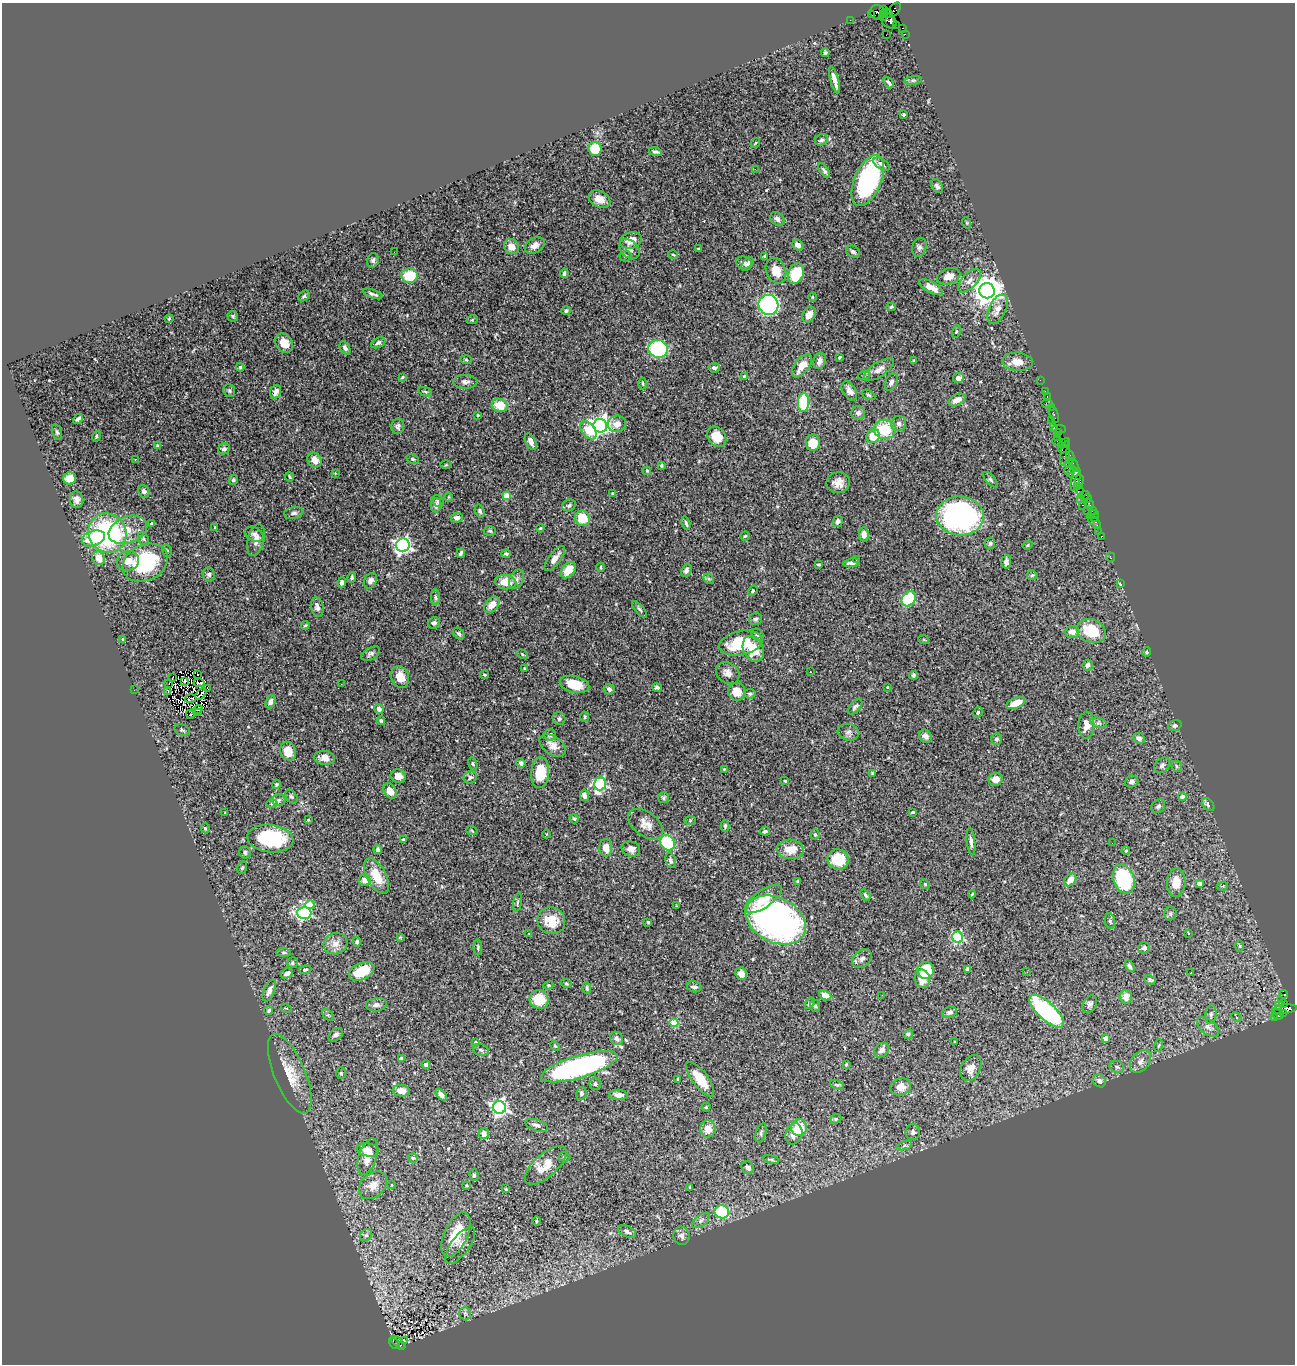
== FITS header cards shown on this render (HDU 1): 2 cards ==
NAXIS1  =                 1293
NAXIS2  =                 1362

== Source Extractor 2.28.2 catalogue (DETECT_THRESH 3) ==
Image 1293 x 1362 px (HDU 1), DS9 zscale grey, 1 PNG px = 1 image px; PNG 1297 x 1366 px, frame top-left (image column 1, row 1362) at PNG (2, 3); each listed source drawn as its Kron ellipse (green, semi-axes under 4 px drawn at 4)
Background 1.86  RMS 0.056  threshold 0.169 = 3 sigma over >= 5 px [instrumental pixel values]
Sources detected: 468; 1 with non-positive FLUX_AUTO (blend fragments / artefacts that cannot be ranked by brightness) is neither listed nor drawn; the other 467 listed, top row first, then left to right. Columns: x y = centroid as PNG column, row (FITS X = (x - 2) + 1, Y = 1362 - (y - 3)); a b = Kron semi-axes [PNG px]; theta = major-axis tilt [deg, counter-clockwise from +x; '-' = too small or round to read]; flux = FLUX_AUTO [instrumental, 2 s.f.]
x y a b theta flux
883 10 3 2 - 62
894 10 9 5 52 120
878 13 8 7 - 630
887 13 6 4 -8 440
871 15 3 2 - 140
883 16 5 4 - 330
850 20 2 2 - 24
889 21 9 6 -43 740
896 25 2 2 - 41
903 28 3 3 - 150
905 34 3 2 - 18
886 35 2 2 - 700
825 53 4 4 - 5.7
834 80 14 3 -75 23
913 80 8 4 8 7.4
889 83 6 3 -48 9.2
903 115 3 3 - 5.2
821 140 7 5 26 7.9
755 143 5 3 - 3.1
595 149 7 6 - 110
655 152 6 4 -13 8.4
882 164 9 5 -34 11
755 169 2 2 - 57
824 170 8 4 -57 9.7
868 180 27 13 67 460
937 186 7 5 -59 11
599 199 11 8 -27 36
777 219 8 6 -46 16
967 223 6 3 -71 3.8
631 240 11 8 19 38
798 245 6 5 - 17
535 246 11 7 32 23
511 247 8 7 - 41
919 247 9 7 75 12
629 249 11 8 -42 21
698 249 3 3 - 4.9
394 252 2 2 - 3
853 252 7 5 -28 9.7
673 255 4 3 - 3.1
625 256 6 5 - 7.9
765 256 3 2 - 3.4
373 260 7 6 - 9.7
744 263 8 6 -7 12
748 264 8 4 55 12
776 271 13 9 -67 53
564 273 5 3 - 8.8
796 273 11 7 67 140
409 276 8 7 - 110
949 276 12 8 16 36
969 281 14 7 46 23
931 287 13 5 -27 35
987 291 8 7 - 5300
373 294 10 3 -20 10
304 296 6 4 34 6.6
812 297 5 3 - 3.3
768 305 10 9 - 810
891 307 4 3 - 4.3
997 309 16 8 65 35
566 311 4 4 - 7.3
809 314 8 6 57 34
233 316 5 5 - 5.9
169 319 4 4 - 3.8
472 320 6 3 19 4
956 331 6 4 69 5.1
284 343 10 8 -57 47
378 343 7 5 25 11
345 348 7 4 -60 10
658 349 10 8 -12 390
839 357 4 2 - 4.7
466 360 6 4 -2 4.2
913 360 4 3 - 3.5
819 361 8 6 71 22
1017 362 15 9 -4 42
802 366 14 7 52 49
240 367 4 3 - 5.6
714 368 6 5 - 9.5
879 370 17 7 35 25
864 375 6 4 21 5.4
744 376 4 3 - 4.5
402 377 4 3 - 4.8
958 378 5 5 - 17
1040 380 2 2 - 28
465 382 12 7 -1 17
891 382 9 5 66 12
643 383 6 3 -89 4
229 391 6 5 - 7.2
849 391 10 6 -58 18
1045 391 2 2 - 44
276 392 7 5 67 20
425 392 7 3 -19 5.3
869 395 7 4 -27 5.8
1047 397 3 2 - 53
957 400 9 5 27 25
804 402 9 5 88 190
1047 403 6 2 0 210
500 405 8 6 -17 69
1051 407 2 2 - 46
858 413 7 7 - 14
478 415 3 3 - 5.9
1054 415 8 3 -72 130
78 419 5 3 - 9.7
1051 420 2 2 - 24
617 424 9 8 - 29
899 424 8 7 - 13
398 426 7 6 - 11
600 426 7 6 - 2000
1054 427 3 3 - 190
885 429 11 9 -1 130
1059 429 6 2 2 130
589 430 10 6 -53 99
57 432 8 5 -73 7.2
1059 433 3 2 - 35
96 436 5 3 - 5.4
873 436 7 6 - 58
717 437 11 8 -54 56
1057 437 2 2 - 120
1058 441 5 2 - 100
531 442 9 5 -65 22
813 443 8 7 - 66
1064 443 6 3 33 96
157 446 4 3 - 4
224 449 6 5 - 11
1063 449 5 3 - 210
1065 453 12 4 80 610
1070 457 6 4 -89 270
135 459 3 2 - 7.1
413 459 6 4 -27 5.3
314 460 8 6 -57 35
1069 464 4 2 - 99
446 465 6 4 1 3.8
661 465 4 4 - 6.1
1074 465 7 3 -66 310
1070 470 6 3 23 560
647 471 4 4 - 3.8
335 473 4 3 - 3.2
1073 473 7 3 11 110
289 477 5 3 - 4.1
69 478 6 6 - 52
1076 479 12 4 76 430
233 480 5 4 - 5.4
991 480 10 4 -47 7.5
1079 480 6 3 -86 240
838 483 11 10 - 33
1078 487 3 2 - 49
144 491 6 5 - 16
1081 491 3 2 - 66
612 493 4 3 - 3.7
1084 495 5 3 - 120
506 496 4 4 - 55
449 497 5 3 - 3.2
1087 498 4 3 - 67
1080 499 3 2 - 160
77 500 8 6 -82 18
438 501 7 5 -53 11
1089 504 5 3 - 130
436 505 7 5 89 20
569 505 7 5 27 8.7
1082 505 3 2 - 190
1088 510 2 2 - 75
480 511 7 4 -72 8.2
1092 511 2 2 - 92
294 513 10 6 11 12
1093 514 5 3 - 80
960 516 24 19 -5 780
457 518 6 5 - 12
582 518 8 7 - 99
1095 518 3 3 - 86
838 521 5 4 - 14
1094 521 8 3 -43 270
686 523 7 3 -73 6.9
151 524 4 4 - 7.5
215 527 4 3 - 4.1
540 528 4 3 - 4.1
128 530 20 13 21 73
490 531 6 5 - 5.8
1098 532 2 2 - 21
107 533 20 18 -59 550
254 534 10 7 -29 13
864 534 7 5 -90 25
745 536 5 4 - 4.8
1101 536 3 3 - 110
93 538 12 7 17 140
143 539 7 5 -70 6.2
256 540 16 8 76 30
990 543 5 5 - 6.6
403 545 7 6 - 1200
1028 545 5 3 - 3.9
167 551 6 5 - 6.5
461 553 5 3 - 8
506 554 4 3 - 5.8
1110 557 5 2 - 38
99 558 7 6 - 43
555 558 15 6 53 25
856 560 3 3 - 11
128 561 11 9 17 37
1006 562 7 4 84 13
145 563 23 18 25 300
852 563 8 3 10 13
818 565 3 2 - 4.6
601 567 4 3 - 4.1
568 570 9 6 50 58
686 570 7 5 64 13
209 574 7 6 - 8.7
1032 575 5 5 - 5.2
352 577 5 4 - 6.5
517 579 10 7 65 15
709 579 6 4 -43 6.4
370 581 8 6 62 16
342 582 5 4 - 12
506 582 11 7 -8 60
1120 584 3 2 - 3.3
753 591 5 4 - 4.3
436 597 8 4 -89 6.4
909 599 8 6 54 200
492 605 9 6 49 39
317 607 10 6 -78 16
639 609 10 4 -49 8
755 619 6 6 - 8.8
434 623 6 6 - 12
305 625 4 3 - 3.9
1091 631 15 11 -22 140
1072 632 7 6 - 23
459 634 6 5 - 6.7
757 635 7 5 -46 8.3
123 639 3 3 - 4.6
924 640 5 3 - 3.7
741 643 22 12 12 170
753 649 13 10 -64 98
1147 652 5 4 - 4.4
371 654 10 6 30 11
522 654 6 4 -33 4.2
1088 665 5 5 - 12
524 668 3 2 - 2.8
810 672 3 2 - 3.4
728 673 13 10 -38 25
198 674 2 2 - 1.9
485 675 4 3 - 3.8
913 675 4 4 - 6.4
172 677 3 2 - 3.6
400 677 11 8 -70 43
185 681 3 2 - 5.2
169 683 3 2 - 6.7
199 683 5 2 - 1.8
341 684 3 2 - 5.3
574 684 15 8 -14 88
657 687 5 4 - 7.6
887 687 3 2 - 2.5
208 689 2 2 - 1
609 689 5 5 - 12
134 690 2 2 - 4.3
168 691 3 2 - 9.7
737 692 9 8 - 50
201 694 7 2 50 5.9
750 694 5 5 - 6.6
191 699 6 2 19 6.9
270 702 7 5 70 18
1016 703 10 5 21 51
855 707 9 5 48 10
379 709 5 4 - 16
198 710 5 3 - 5.4
978 712 5 4 - 6.4
198 713 3 2 - 3.2
190 714 4 2 - 5.9
585 717 5 4 - 6.3
559 719 6 6 - 8.1
381 721 4 3 - 5.3
1099 723 8 5 -17 8.6
1086 725 13 8 89 33
1175 726 7 5 20 8
182 730 8 5 -21 7.7
848 732 11 8 -13 15
550 735 6 6 - 11
925 736 7 6 - 19
1139 738 6 5 - 20
997 739 6 5 - 8.3
553 745 15 9 -34 34
288 751 9 7 -67 63
324 758 10 7 -8 25
521 763 5 4 - 9
473 764 7 4 -72 6
1162 765 9 6 43 11
1177 766 6 5 - 6.2
724 769 2 2 - 2.3
540 773 15 9 85 110
873 773 4 4 - 6
398 776 8 6 -14 26
470 777 6 6 - 9.1
996 779 7 6 - 33
785 781 3 3 - 4.2
1131 781 7 5 18 12
276 784 5 4 - 4.7
600 784 6 6 - 540
390 791 8 6 -60 38
584 795 6 4 -80 15
291 797 8 5 -49 8.1
1182 797 4 4 - 23
663 798 6 5 - 5.8
278 800 7 5 0 10
272 804 6 4 2 5.7
1208 805 7 5 -48 9.9
1158 806 7 6 - 9.8
913 812 3 3 - 5.4
225 813 3 2 - 3.2
574 819 4 4 - 4.3
308 820 4 3 - 3
690 820 6 4 2 3.9
646 824 20 12 -37 37
725 826 6 4 90 6.6
205 828 5 4 - 4.4
472 831 6 3 -20 3.7
765 831 5 3 - 6.3
546 834 4 3 - 2.7
815 834 5 4 - 5.5
270 839 23 13 -6 310
403 839 4 3 - 3.7
971 842 14 4 -84 13
667 843 8 7 - 210
1112 843 2 2 - 3.4
606 848 8 6 -90 33
631 849 9 7 -15 21
790 849 13 10 -4 56
378 850 4 3 - 12
1126 851 4 3 - 4.5
245 852 6 5 - 9.6
838 859 10 10 - 100
670 860 8 5 -76 11
242 868 6 4 73 5.8
377 876 19 9 -61 77
1124 879 15 10 -70 340
365 880 6 5 - 24
1070 880 7 5 50 31
798 881 3 3 - 4.7
1176 882 14 9 87 50
925 884 5 4 - 4.3
1199 884 4 4 - 21
1223 886 6 4 9 4.4
972 894 4 2 - 3
865 895 6 3 -53 6.8
763 899 22 8 34 85
517 902 9 3 79 5.6
310 905 5 4 - 72
676 906 3 2 - 2.5
304 913 7 6 - 530
1170 913 7 6 - 7.4
776 920 32 22 -27 1500
551 921 14 13 - 82
1110 921 8 5 -79 8.2
648 922 3 2 - 4
529 933 3 2 - 6.5
1189 933 4 3 - 5.4
400 937 4 3 - 3.5
958 937 5 5 - 450
357 942 4 3 - 6.4
335 944 12 10 17 30
1240 946 6 4 -89 5.3
478 947 8 4 -87 5.4
1144 948 6 5 - 12
283 952 7 4 -6 6.5
862 959 11 8 42 15
292 963 5 5 - 7.1
1129 966 6 4 -58 8.3
967 969 4 3 - 6.8
305 970 6 4 17 4.6
926 970 8 8 - 130
362 971 14 8 26 100
1027 972 3 2 - 3.3
287 973 6 5 - 13
1191 973 3 2 - 2.9
741 974 6 5 - 31
922 979 9 7 -78 46
1150 980 6 4 -28 6.1
566 983 5 4 - 4.4
548 985 5 4 - 4.4
694 987 7 5 -12 14
587 988 6 4 -83 5.4
269 991 11 5 66 22
1284 994 4 3 - 2600
825 995 6 4 -26 30
882 995 2 2 - 6
1126 997 7 6 - 29
1281 999 2 2 - 25
539 1000 9 9 - 100
809 1003 6 4 53 7.6
1090 1004 9 6 58 12
1284 1004 4 3 - 420
376 1005 10 6 5 17
1278 1005 3 2 - 81
815 1006 6 5 - 6.6
286 1008 5 3 - 3.5
1284 1009 12 4 7 820
269 1010 5 4 - 5.9
1047 1011 22 9 -43 540
949 1012 7 5 19 11
1211 1014 10 5 85 12
1278 1014 6 5 - 220
1283 1014 4 3 - 150
328 1015 7 4 -44 6.2
1237 1017 5 4 - 7.5
1274 1018 3 2 - 120
674 1023 4 4 - 120
1208 1027 13 7 -41 22
908 1034 5 4 - 7.8
336 1035 8 5 39 15
616 1038 7 6 - 14
1106 1038 4 4 - 27
476 1042 3 3 - 8.7
955 1042 3 2 - 2.2
1159 1045 6 3 71 3.9
555 1046 5 3 - 3.8
481 1050 8 6 -17 8.4
881 1050 8 6 40 16
401 1058 4 3 - 14
1140 1061 13 8 51 25
426 1065 4 4 - 17
846 1065 3 3 - 3.3
579 1067 40 11 17 830
1117 1067 7 6 - 9.8
971 1068 14 9 62 37
341 1073 6 5 - 5.8
290 1074 42 15 -67 110
678 1079 4 3 - 5.6
700 1079 21 8 -53 78
1099 1081 7 6 - 16
595 1084 6 5 - 8.6
837 1085 7 4 -20 5.7
900 1087 10 8 15 37
401 1091 9 6 -6 31
581 1093 6 5 - 11
441 1095 7 4 -50 18
618 1095 9 5 -4 20
499 1107 6 6 - 1200
706 1107 4 4 - 4.9
836 1119 6 4 21 5.5
536 1125 11 6 -18 13
799 1127 8 8 - 100
708 1129 8 8 - 40
913 1132 8 7 - 13
761 1133 10 5 73 9.2
484 1134 5 5 - 26
794 1134 11 8 72 33
904 1145 8 3 19 7.1
368 1150 11 6 -10 27
368 1157 19 9 72 56
564 1157 6 4 -4 6.9
413 1158 5 4 - 5.6
771 1160 8 3 -12 6.2
546 1165 26 11 41 64
748 1167 7 5 -45 15
474 1175 6 4 -80 7.5
373 1185 16 11 43 37
392 1185 4 3 - 2.8
467 1185 4 3 - 3.9
690 1187 3 3 - 3.5
506 1189 3 3 - 3.3
722 1212 7 6 - 180
701 1220 10 5 38 11
536 1221 5 3 - 3.8
627 1232 9 5 -24 13
456 1234 24 11 66 91
366 1235 6 5 - 8.3
681 1236 9 8 - 17
460 1245 22 9 54 23
465 1313 7 5 -88 7.8
404 1340 3 2 - 3
398 1342 8 4 -40 140
395 1344 6 2 -50 290
401 1345 2 2 - 150
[1 non-positive-flux detection neither listed nor drawn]